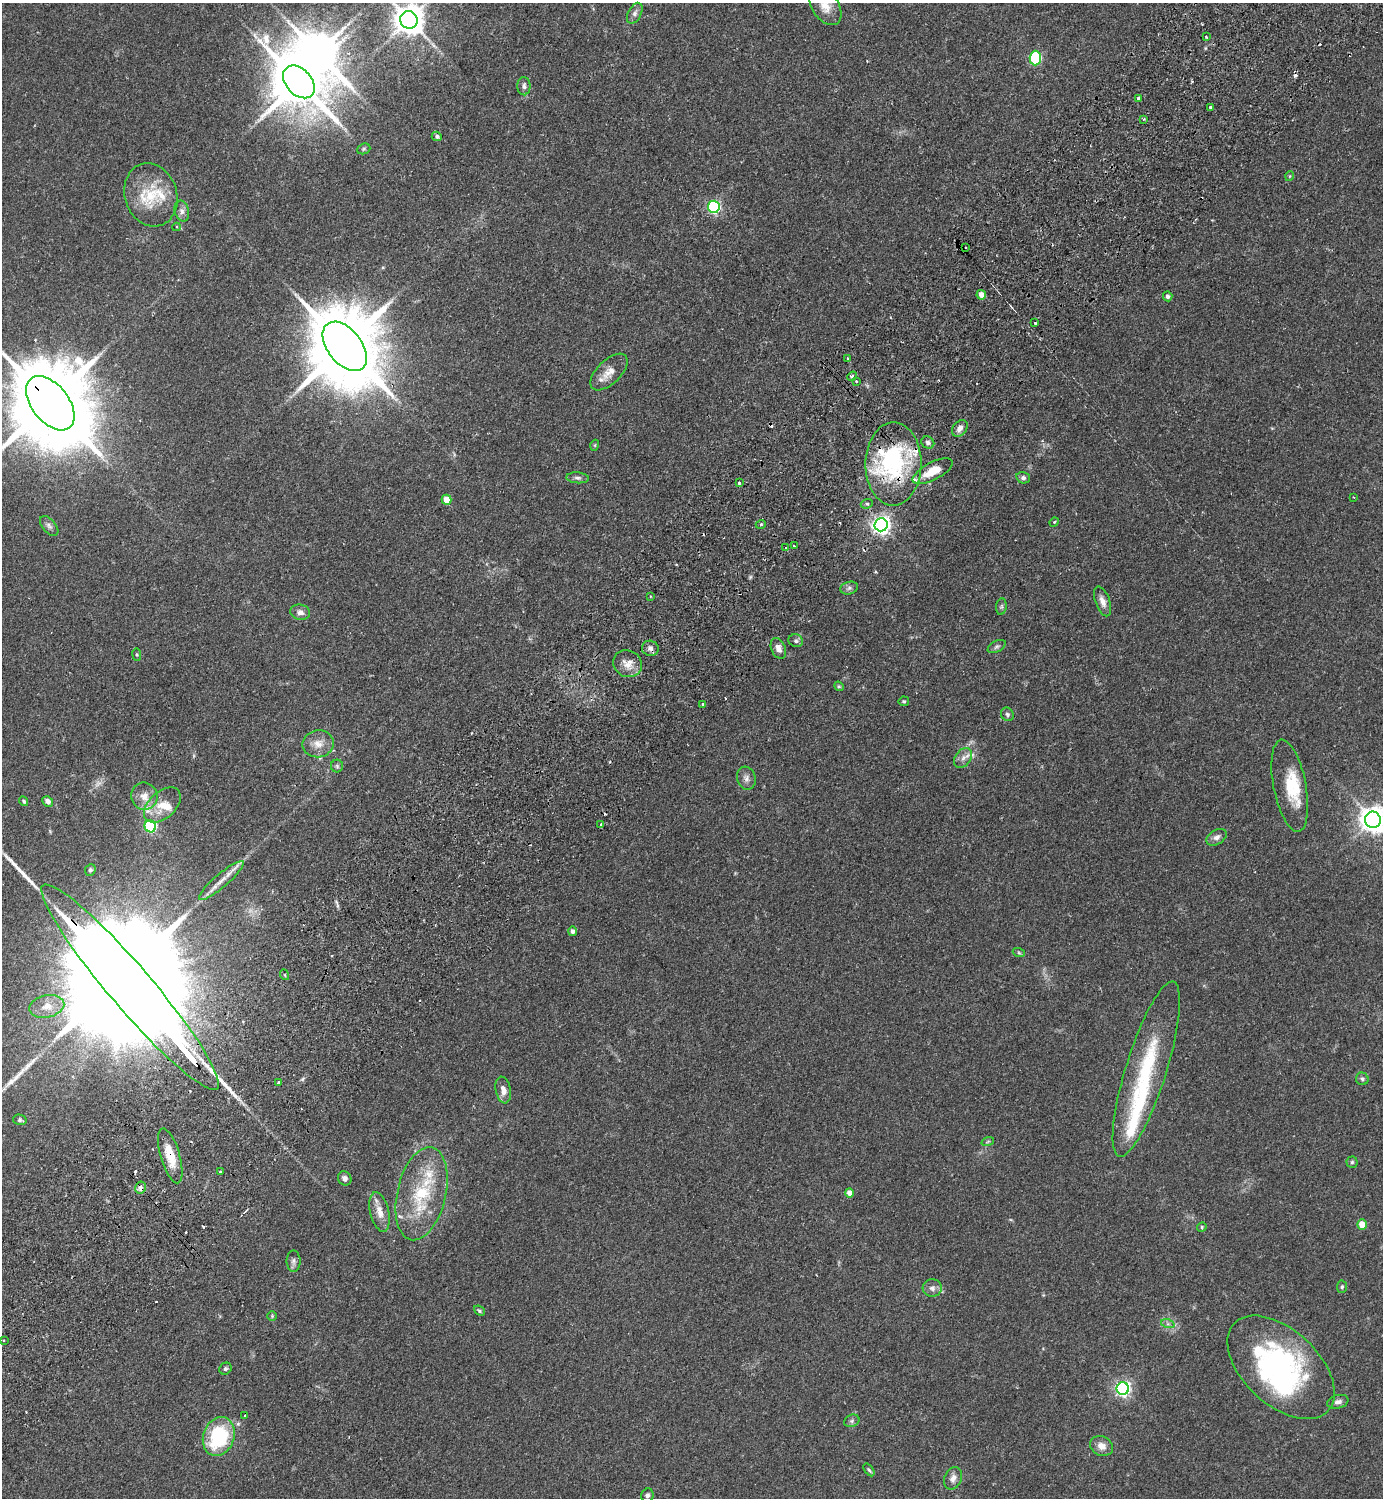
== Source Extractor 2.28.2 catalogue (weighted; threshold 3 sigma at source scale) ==
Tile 10 of 4 x 4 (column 2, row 3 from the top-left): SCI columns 1725-3105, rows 1541-3036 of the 6069 x 6073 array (HDU 1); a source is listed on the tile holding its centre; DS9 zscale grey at full resolution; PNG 1385 x 1500 px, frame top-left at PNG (2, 3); each listed source drawn as its Kron ellipse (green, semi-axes under 4 px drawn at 4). Shown black and unused: <1% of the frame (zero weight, under 2 of 3 exposures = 3% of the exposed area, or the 3 px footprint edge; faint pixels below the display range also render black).
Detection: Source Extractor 2.28.2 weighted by HDU 2 'WHT'; one run over the whole footprint, this tile lists its part. Background 0.174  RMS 0.0076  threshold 0.0341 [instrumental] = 3 sigma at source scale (4.5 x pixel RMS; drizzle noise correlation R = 1.50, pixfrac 1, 0.05/0.05 arcsec/px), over >= 5 px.
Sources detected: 146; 2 too faint to see at this stretch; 5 inside a brighter object's white glare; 14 cosmic-ray / hot-pixel residue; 2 long thin detections or spike segments (spike, bleed or trail) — neither listed nor drawn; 10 inside a brighter listed object's ellipse — not listed separately; the other 113 listed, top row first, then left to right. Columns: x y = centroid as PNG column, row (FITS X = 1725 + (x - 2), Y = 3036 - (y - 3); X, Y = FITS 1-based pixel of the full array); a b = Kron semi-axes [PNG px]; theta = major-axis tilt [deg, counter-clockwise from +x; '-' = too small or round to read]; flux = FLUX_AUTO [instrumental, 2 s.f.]
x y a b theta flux
825 6 21 13 -55 9.9
635 13 11 6 62 2.9
409 20 9 8 - 1200
1206 36 3 2 - 1.5
1035 58 7 5 89 72
299 82 19 13 -48 4500
524 86 9 6 -89 2.5
1138 98 3 3 - 2.8
1211 107 3 3 - 2.5
1144 119 3 2 - 0.73
437 136 5 4 - 1.9
364 149 7 5 21 1.2
1290 176 5 3 - 0.54
151 195 32 26 -72 30
714 207 6 6 - 120
182 211 10 7 -76 3
176 227 4 4 - 0.88
965 247 3 2 - 0.67
981 295 5 4 - 5.2
1168 296 5 5 - 2.2
1035 323 3 3 - 0.91
345 346 28 17 -52 10000
848 358 3 3 - 0.85
609 372 23 12 44 9.1
852 376 5 4 - 1.4
856 381 3 3 - 0.98
50 403 31 18 -52 13000
960 428 9 6 50 4.2
928 442 7 5 -33 2.2
595 445 5 3 - 0.71
893 464 42 28 89 77
933 471 22 8 28 15
578 478 11 5 -4 2.4
1023 478 7 5 -16 2.1
739 483 3 3 - 2.8
1354 497 3 2 - 0.62
446 500 5 4 - 13
867 504 6 4 19 1.6
1054 522 5 4 - 0.84
761 524 5 3 - 0.77
881 525 6 6 - 350
49 526 12 6 -49 2.6
794 546 3 2 - 1.5
786 548 4 3 - 1
849 588 9 6 17 2.3
650 596 3 2 - 0.67
1103 601 15 7 -70 4.9
1001 607 8 5 83 1.5
300 612 10 7 -14 3.6
796 641 7 6 - 2.1
997 646 10 5 28 1.7
650 648 8 7 - 3.2
778 648 11 7 -67 4.3
137 655 6 4 -83 0.96
628 664 15 13 -26 8.1
839 686 5 4 - 0.9
904 701 5 5 - 1.1
703 704 3 3 - 2.8
1007 714 7 6 - 1.6
318 744 15 13 10 8.7
963 758 11 7 52 4.1
337 766 6 6 - 1.6
746 778 12 9 -73 3.9
1290 786 47 16 -79 28
144 796 14 13 - 8.1
24 801 5 4 - 1.3
48 801 6 5 - 3.9
162 805 21 13 42 13
1373 820 8 8 - 820
601 825 3 2 - 0.9
150 826 6 5 - 90
1217 837 11 7 31 3.3
90 870 6 5 - 1.5
221 881 29 6 41 8.5
572 931 5 4 - 2.2
1019 953 6 4 -19 0.92
285 975 5 3 - 0.73
130 987 134 21 -49 67000
47 1006 18 11 12 8.5
1146 1069 91 20 73 74
1362 1079 6 6 - 1.6
278 1082 3 3 - 1.9
503 1090 13 7 -79 5.5
20 1120 7 5 -14 1.6
988 1141 6 4 20 1.1
170 1156 28 9 -74 16
1352 1162 5 5 - 1.3
220 1172 3 3 - 1
345 1178 7 6 - 3.1
141 1187 6 5 - 4.2
849 1193 5 4 - 7
421 1194 47 24 77 48
380 1212 20 9 -76 8.2
1362 1224 5 4 - 14
1202 1227 5 4 - 0.93
293 1261 10 7 90 2.6
1342 1287 6 5 - 1.4
932 1288 9 8 - 3.6
479 1311 6 4 -40 1.2
272 1316 5 4 - 0.91
1168 1324 7 4 -18 1.6
3 1340 3 3 - 1.5
1281 1367 64 37 -43 160
225 1369 6 5 - 1.4
1123 1389 6 6 - 210
1338 1402 11 6 14 3.1
245 1416 3 3 - 1.1
852 1421 8 6 22 1.7
219 1436 20 15 70 59
1102 1446 12 9 -24 6.4
869 1470 7 4 -53 1.2
953 1478 11 8 67 4.5
647 1495 7 6 - 2.3
Overlapping masked pixels (flux is a lower limit): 7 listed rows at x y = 345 346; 50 403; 893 464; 881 525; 130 987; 170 1156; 141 1187
Isophote crosses this tile's border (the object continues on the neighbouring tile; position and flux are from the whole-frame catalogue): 4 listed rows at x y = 825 6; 409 20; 50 403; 1373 820